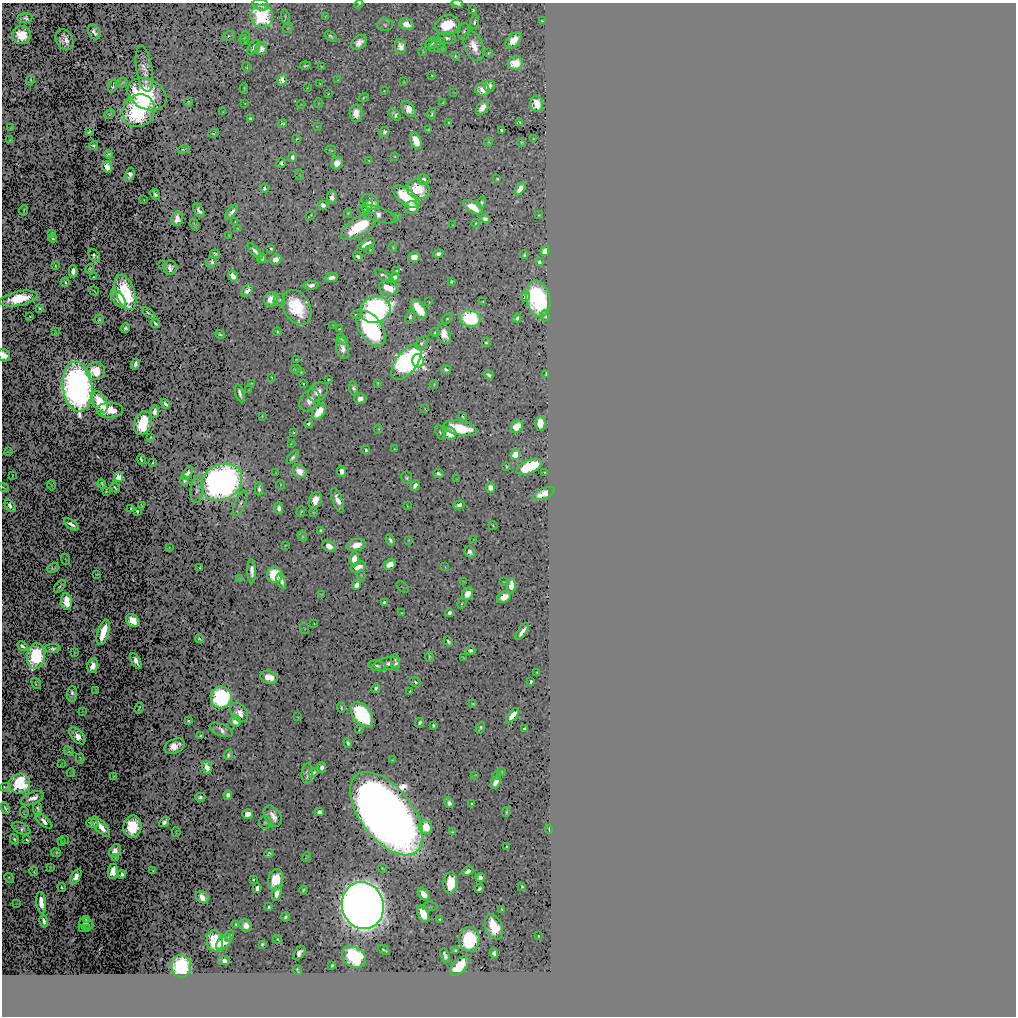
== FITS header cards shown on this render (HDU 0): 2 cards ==
NAXIS1  =                 1014
NAXIS2  =                 1014

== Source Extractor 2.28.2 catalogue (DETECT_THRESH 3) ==
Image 1014 x 1014 px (HDU 0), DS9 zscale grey, 1 PNG px = 1 image px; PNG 1018 x 1018 px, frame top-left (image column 1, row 1014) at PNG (2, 3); each listed source drawn as its Kron ellipse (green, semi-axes under 4 px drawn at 4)
Background 0.511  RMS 0.0055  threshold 0.0165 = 3 sigma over >= 5 px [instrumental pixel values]
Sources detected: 485; all 485 listed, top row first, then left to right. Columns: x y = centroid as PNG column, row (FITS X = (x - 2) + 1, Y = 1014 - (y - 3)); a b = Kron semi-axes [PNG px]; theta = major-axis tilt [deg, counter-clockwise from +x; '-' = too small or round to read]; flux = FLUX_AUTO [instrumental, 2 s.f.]
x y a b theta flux
359 4 5 2 - 0.45
457 4 6 3 -11 1.1
261 5 8 5 -13 1.8
473 10 3 3 - 0.4
262 16 11 11 - 49
285 16 7 3 -84 0.58
325 16 4 2 - 0.28
25 18 7 5 5 1.5
542 21 3 2 - 0.33
474 22 7 4 74 1.2
406 24 7 5 -24 5.2
385 25 8 6 7 0.94
447 25 12 9 17 15
288 28 5 4 - 0.44
464 31 8 6 80 0.99
94 32 8 5 -60 1.8
21 35 9 9 - 13
228 36 7 4 28 0.71
245 36 5 4 - 0.43
331 36 6 4 -37 1.1
447 38 9 6 -11 1.7
65 40 11 8 -62 2.3
244 40 5 2 - 0.42
513 40 9 6 45 6.5
359 42 9 6 40 4.1
432 43 6 5 - 1.1
437 45 9 5 35 0.77
401 46 7 5 -82 3.3
474 46 15 9 -68 7.5
254 47 8 5 54 1.9
442 48 4 2 - 0.37
261 49 6 6 - 3.3
423 51 4 2 - 0.35
488 53 3 2 - 0.46
456 56 5 3 - 0.65
515 63 8 6 17 9.9
305 66 5 3 - 0.81
321 66 3 2 - 0.29
247 67 5 4 - 0.44
144 69 23 8 -81 3.3
432 75 3 2 - 0.32
282 79 6 5 - 5.5
30 80 5 3 - 0.44
337 80 4 3 - 0.21
403 82 3 2 - 0.3
122 83 6 3 47 0.66
320 84 3 2 - 0.27
113 86 6 2 72 0.53
489 86 6 5 - 2.2
244 88 5 2 - 0.41
307 88 3 2 - 0.22
482 90 7 6 - 4.6
384 91 3 2 - 0.27
454 93 3 2 - 0.22
147 94 20 15 -26 46
328 94 2 2 - 0.3
364 97 5 3 - 0.48
189 102 4 3 - 0.59
318 103 5 3 - 0.43
442 103 4 2 - 0.34
245 104 3 2 - 0.19
301 104 4 3 - 0.21
537 104 8 6 -79 7.4
482 108 8 5 53 4
409 109 9 5 -51 5.8
139 111 17 15 50 64
223 112 3 2 - 0.29
356 113 9 6 -87 5.5
110 114 5 4 - 0.72
395 114 7 4 -51 1.6
432 114 6 3 76 0.73
250 118 4 3 - 0.7
283 123 4 4 - 0.74
449 123 4 3 - 0.53
519 123 4 3 - 0.6
317 126 3 2 - 0.23
11 128 3 2 - 0.24
428 130 4 3 - 0.45
501 130 3 3 - 0.6
89 132 4 3 - 0.51
384 132 5 4 - 1.2
213 133 5 2 - 0.53
297 138 4 2 - 0.4
533 139 3 2 - 0.26
10 140 3 2 - 0.27
416 141 8 5 -69 10
489 142 4 2 - 0.41
521 142 3 2 - 0.41
94 145 5 4 - 0.56
184 149 6 2 18 0.66
331 150 5 3 - 0.52
108 154 4 4 - 0.73
395 156 3 2 - 0.34
292 157 5 4 - 1.9
369 161 3 2 - 0.26
281 163 5 4 - 0.8
337 163 6 5 - 4.8
107 167 6 4 -73 5.8
130 175 7 4 75 1.7
300 175 5 3 - 0.34
497 179 3 2 - 0.44
423 180 6 5 - 2.1
264 188 4 4 - 1.6
418 189 11 9 -24 19
520 189 7 4 55 4
155 194 6 3 -61 1
332 197 7 4 83 3.4
406 197 16 8 -37 24
144 200 3 2 - 0.18
370 202 10 7 -38 4.6
482 202 5 4 - 0.97
323 205 5 4 - 2.4
368 206 6 4 58 1.4
412 207 7 6 - 4.1
473 207 11 5 -30 8.9
24 210 5 2 - 0.35
199 211 8 4 -59 1.5
231 212 9 4 53 2.4
348 213 5 4 - 0.56
378 214 20 7 -18 3
310 215 6 2 43 0.51
539 215 3 2 - 0.32
397 216 4 2 - 0.35
177 219 7 6 - 4.6
485 219 5 4 - 2
235 222 3 2 - 0.36
476 223 4 3 - 0.39
195 225 6 3 -60 0.53
453 225 3 2 - 0.25
359 227 20 9 33 22
238 229 3 3 - 0.47
52 233 3 2 - 0.35
229 235 3 2 - 0.26
53 238 4 3 - 0.56
367 244 8 5 29 5.7
393 247 5 3 - 0.46
271 249 4 3 - 0.65
370 250 4 4 - 0.48
255 251 10 4 -48 1.9
545 251 5 4 - 5.6
215 254 5 4 - 0.7
438 254 5 4 - 1.6
524 255 4 3 - 0.57
94 256 7 5 -54 0.88
358 256 5 3 - 1.6
414 257 6 5 - 6.3
262 258 5 4 - 2
276 260 6 5 - 4.3
211 262 6 5 - 1.5
539 262 4 4 - 1
163 265 3 2 - 0.26
55 266 3 2 - 0.41
170 268 7 6 - 2.2
90 269 5 3 - 0.51
73 271 6 4 -89 3.2
397 271 3 3 - 0.39
233 276 6 4 -59 4.9
384 276 11 3 -33 1.5
93 277 2 2 - 0.27
331 277 7 4 11 2.4
394 277 5 4 - 2.8
451 281 3 3 - 0.53
65 282 4 3 - 0.58
311 285 8 4 2 2.7
389 288 10 6 -14 11
247 290 7 4 53 2.6
94 291 5 2 - 0.38
125 293 18 9 -69 37
526 297 5 4 - 1.6
19 298 19 7 11 18
118 299 10 5 -52 7.2
271 299 7 6 - 5.6
538 299 18 12 -77 71
279 300 6 5 - 0.82
483 301 4 3 - 0.48
429 302 3 2 - 0.32
297 307 19 13 -61 32
40 308 4 3 - 0.72
375 309 16 13 20 160
419 309 11 6 -54 24
149 313 7 2 -35 0.72
356 315 5 3 - 0.76
30 316 3 2 - 0.26
410 316 7 4 73 0.9
545 316 5 4 - 0.64
447 318 6 4 36 0.71
470 318 10 8 -12 55
517 318 5 3 - 0.75
99 319 5 3 - 0.67
155 323 5 3 - 0.93
333 325 3 3 - 0.24
125 328 5 4 - 1.2
339 329 2 2 - 0.3
371 329 20 11 -57 75
55 332 4 2 - 0.28
277 332 4 3 - 0.67
435 332 4 3 - 0.67
220 334 5 3 - 0.66
444 334 10 6 -70 5.9
342 339 6 4 -50 0.74
486 342 4 3 - 0.61
422 343 8 5 47 1.1
342 348 11 6 -75 4
4 355 6 5 - 3.4
296 359 3 2 - 0.25
418 361 6 5 - 110
406 362 20 10 53 180
135 364 5 4 - 2.3
295 369 5 3 - 0.64
446 370 5 3 - 1.1
96 371 9 9 - 11
301 372 4 3 - 0.52
546 374 4 2 - 0.45
489 375 5 3 - 1.4
272 377 3 2 - 0.34
328 380 3 2 - 0.39
251 383 3 2 - 0.32
378 383 4 3 - 0.47
303 384 3 2 - 0.33
434 384 4 3 - 0.47
77 387 25 14 -83 300
354 388 7 4 -78 1.6
248 390 3 2 - 0.21
318 392 11 8 40 4.1
240 393 9 3 -74 1.9
360 399 6 5 - 3.1
310 400 12 9 53 5.3
100 402 11 7 -65 15
165 404 5 4 - 2.1
425 409 3 2 - 0.23
110 410 13 7 0 12
155 412 6 4 87 2.4
319 412 9 6 57 12
262 416 3 2 - 0.4
463 417 4 3 - 0.51
143 423 12 8 70 24
540 423 7 5 89 9.2
308 424 4 3 - 1
517 427 7 5 50 9.2
461 428 17 7 -13 25
378 429 4 3 - 0.48
293 432 3 3 - 0.42
440 432 8 4 -71 0.76
450 433 7 5 -53 11
151 438 4 3 - 0.37
291 443 3 2 - 0.3
395 449 3 2 - 0.3
366 450 4 3 - 0.96
8 451 3 2 - 0.31
515 454 5 4 - 6.7
293 457 8 4 50 1.4
141 459 5 2 - 0.61
153 463 3 2 - 0.41
507 466 4 3 - 0.49
529 467 13 6 24 32
300 471 7 6 - 6.3
341 471 5 4 - 2.7
545 472 3 2 - 0.34
187 473 8 4 54 2.5
275 473 3 2 - 0.24
438 474 5 4 - 1.4
12 475 3 2 - 0.22
119 477 5 4 - 7.8
407 478 6 5 - 0.95
457 478 3 2 - 0.22
184 481 4 3 - 0.58
222 482 21 17 28 290
102 484 5 3 - 0.62
51 485 5 3 - 0.3
280 485 5 2 - 0.4
415 485 5 4 - 2.5
4 487 5 2 - 0.48
491 487 5 4 - 4
115 488 5 2 - 0.59
197 489 14 6 82 1.9
259 489 6 3 89 1.4
106 491 3 2 - 0.4
544 493 11 5 22 8.1
315 500 9 6 68 6.1
338 500 13 5 -70 4.1
240 504 13 5 66 1.4
459 505 6 4 14 1.8
10 506 7 4 -51 2.2
141 506 3 3 - 0.33
407 506 3 2 - 0.33
279 508 6 4 -87 2.4
131 509 3 3 - 0.56
137 511 3 3 - 0.74
301 512 5 3 - 0.48
313 512 4 3 - 0.44
71 524 8 4 -35 2.6
493 525 5 2 - 0.43
321 530 4 3 - 0.8
302 536 5 4 - 0.9
390 540 6 3 -68 1.5
409 540 3 2 - 0.38
473 540 4 2 - 0.22
285 545 3 2 - 0.33
356 545 10 5 11 5.9
329 546 7 5 -26 6.1
169 548 3 2 - 0.28
470 552 6 5 - 2
66 559 6 2 -68 0.23
354 559 7 5 88 7.8
390 564 6 5 - 8.1
358 567 8 5 19 4.8
445 567 4 2 - 0.25
53 568 6 4 24 0.62
199 568 3 2 - 0.36
252 571 12 4 -88 3.2
97 574 3 2 - 0.31
275 575 8 7 - 26
361 575 5 4 - 0.46
240 579 4 3 - 0.41
281 581 8 4 -68 2.7
463 581 3 2 - 0.19
504 582 3 2 - 0.24
357 585 5 4 - 3.7
60 586 7 2 51 0.68
511 586 7 4 82 8.1
402 587 7 2 -40 0.28
467 594 7 5 56 5.8
322 595 3 3 - 0.41
504 597 7 5 34 6.7
66 601 8 5 -83 12
384 602 4 3 - 1.6
462 603 5 3 - 0.55
402 613 3 2 - 0.41
449 613 4 4 - 1.6
133 620 7 6 - 12
314 623 3 2 - 0.27
304 628 6 4 -77 0.46
522 631 10 3 54 2.9
103 632 13 5 74 16
199 639 4 2 - 0.44
448 641 5 3 - 0.78
22 646 5 4 - 1.3
53 648 8 3 -1 1.3
471 651 5 4 - 1.3
75 652 4 2 - 0.45
36 656 13 9 82 66
429 657 5 3 - 0.76
463 657 4 2 - 0.36
136 661 8 4 -61 2.2
395 662 8 4 -88 1.8
387 664 13 6 10 1.9
93 665 7 5 81 5.4
377 666 9 5 -10 1
537 673 2 2 - 0.28
269 677 9 6 -13 7.4
531 681 4 2 - 0.64
415 682 6 4 -38 0.87
36 683 6 4 -54 0.77
376 688 4 3 - 1.1
96 691 4 2 - 0.37
410 691 2 2 - 0.29
72 694 8 5 87 1.4
221 698 11 10 - 100
473 704 4 3 - 0.53
341 707 5 2 - 0.73
139 708 6 2 70 0.53
82 711 3 2 - 0.2
239 713 11 7 -49 4.5
362 714 14 8 -53 85
512 716 9 4 52 4.9
298 717 3 2 - 0.22
188 721 3 3 - 0.38
235 721 6 5 - 4
420 723 5 3 - 1
433 725 3 3 - 0.9
480 728 6 3 60 0.98
359 729 5 2 - 0.4
524 729 3 3 - 0.8
221 730 12 6 -23 2.7
77 736 10 6 -49 4.4
201 736 4 3 - 0.79
348 743 5 3 - 1.1
174 746 11 7 25 4.6
69 751 5 2 - 0.51
228 755 5 4 - 1
80 758 5 3 - 0.57
392 760 4 3 - 0.37
61 764 3 2 - 0.28
207 767 6 5 - 5.5
322 767 5 4 - 1.8
501 771 3 2 - 0.29
313 772 5 3 - 0.81
71 773 4 2 - 0.41
307 774 10 5 88 2.2
475 775 3 2 - 0.26
114 776 3 2 - 0.36
496 776 4 4 - 0.5
496 782 7 4 62 4.6
19 784 10 10 - 44
5 787 5 3 - 0.67
228 795 5 4 - 2.6
200 797 5 4 - 0.91
32 798 12 6 23 4.3
449 803 5 4 - 1.7
472 804 4 2 - 0.5
5 808 6 3 -66 0.99
38 809 7 4 -86 1.1
24 812 5 3 - 0.47
319 812 4 4 - 2
506 812 5 3 - 0.62
386 813 49 26 -52 1600
247 814 5 5 - 4.9
273 816 11 7 -57 4.5
44 821 10 4 -40 4.5
164 822 6 3 53 1.4
265 822 6 6 - 0.9
92 823 6 4 -17 1.5
132 826 11 9 85 23
101 827 12 5 -48 7.3
426 827 7 6 - 13
21 829 10 5 -25 1.5
549 829 4 2 - 0.47
176 832 5 2 - 0.16
452 832 4 2 - 0.49
14 839 5 3 - 0.65
64 839 3 2 - 0.26
27 840 4 3 - 0.65
61 841 3 2 - 0.22
506 847 4 2 - 0.44
115 851 7 5 54 4
56 853 5 4 - 0.67
269 854 5 4 - 0.75
307 857 5 3 - 0.47
115 858 3 2 - 0.27
50 867 3 3 - 0.44
382 868 4 2 - 0.49
153 870 4 2 - 0.32
34 871 4 3 - 0.36
113 871 7 5 83 6.2
468 871 6 4 22 2.9
122 874 4 4 - 1.8
76 877 8 4 58 4.3
480 877 4 4 - 2
9 878 5 3 - 0.64
253 879 3 2 - 0.37
276 880 11 7 76 17
450 883 11 7 85 14
522 886 3 2 - 0.4
62 887 5 3 - 0.63
257 888 5 4 - 1.9
479 889 5 3 - 0.93
303 890 4 3 - 0.58
277 893 7 4 74 4.1
424 894 7 5 -53 5.9
202 897 7 5 -46 5.4
41 903 11 5 -83 6.8
17 904 3 2 - 0.25
363 906 24 20 -75 1500
269 907 4 3 - 0.62
430 907 8 3 1 0.52
502 910 4 2 - 0.34
423 914 8 5 -65 14
285 917 4 3 - 0.87
86 919 4 3 - 0.41
440 919 3 3 - 0.53
44 921 6 3 -79 2.1
86 924 7 5 -24 1.3
235 924 3 2 - 0.5
246 925 6 6 - 3.5
494 927 13 8 -67 16
83 928 3 2 - 0.2
86 928 3 2 - 0.35
229 936 6 3 63 0.91
538 936 3 2 - 0.28
278 939 5 3 - 0.45
469 939 12 10 89 34
215 941 11 8 -79 23
224 942 9 6 52 6.5
262 944 4 3 - 0.62
384 950 6 2 -33 0.7
455 950 3 3 - 0.49
299 953 8 5 56 1.9
494 953 5 4 - 1.2
445 956 7 3 -73 1.7
354 957 13 10 -38 46
224 961 6 4 -9 2.1
332 965 3 3 - 0.49
181 966 11 10 - 55
459 966 12 6 47 21
297 970 5 3 - 0.52
At the frame edge (FLAGS 8, measured only in part): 5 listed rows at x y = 359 4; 457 4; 261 5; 4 355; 4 487